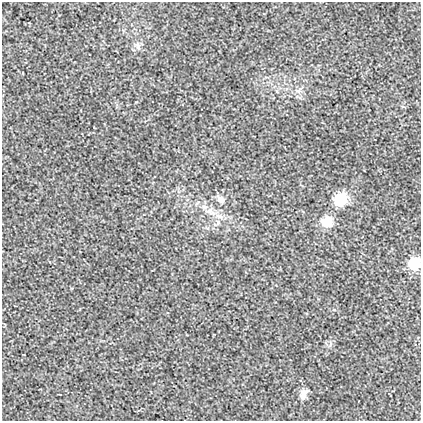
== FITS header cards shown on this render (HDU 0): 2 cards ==
NAXIS1  =                  419
NAXIS2  =                  419

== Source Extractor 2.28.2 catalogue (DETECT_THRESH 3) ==
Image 419 x 419 px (HDU 0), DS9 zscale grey, 1 PNG px = 1 image px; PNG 423 x 423 px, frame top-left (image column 1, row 419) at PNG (2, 2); no overlay
Background 0.00244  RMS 0.018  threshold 0.054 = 3 sigma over >= 5 px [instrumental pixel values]
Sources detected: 10; all 10 listed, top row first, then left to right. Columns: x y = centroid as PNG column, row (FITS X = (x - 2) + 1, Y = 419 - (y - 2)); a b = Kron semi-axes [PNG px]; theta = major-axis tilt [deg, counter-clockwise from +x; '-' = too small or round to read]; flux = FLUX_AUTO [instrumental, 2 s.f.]
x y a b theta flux
138 45 13 5 -82 5
299 89 15 4 45 3.8
221 199 12 7 -45 6.1
340 200 16 14 49 27
210 211 14 10 -54 11
219 216 13 6 -18 7.5
327 221 12 11 - 21
414 263 11 11 - 29
330 344 7 4 71 2.3
303 394 13 9 58 7.4
At the frame edge (FLAGS 8, measured only in part): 1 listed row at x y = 414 263